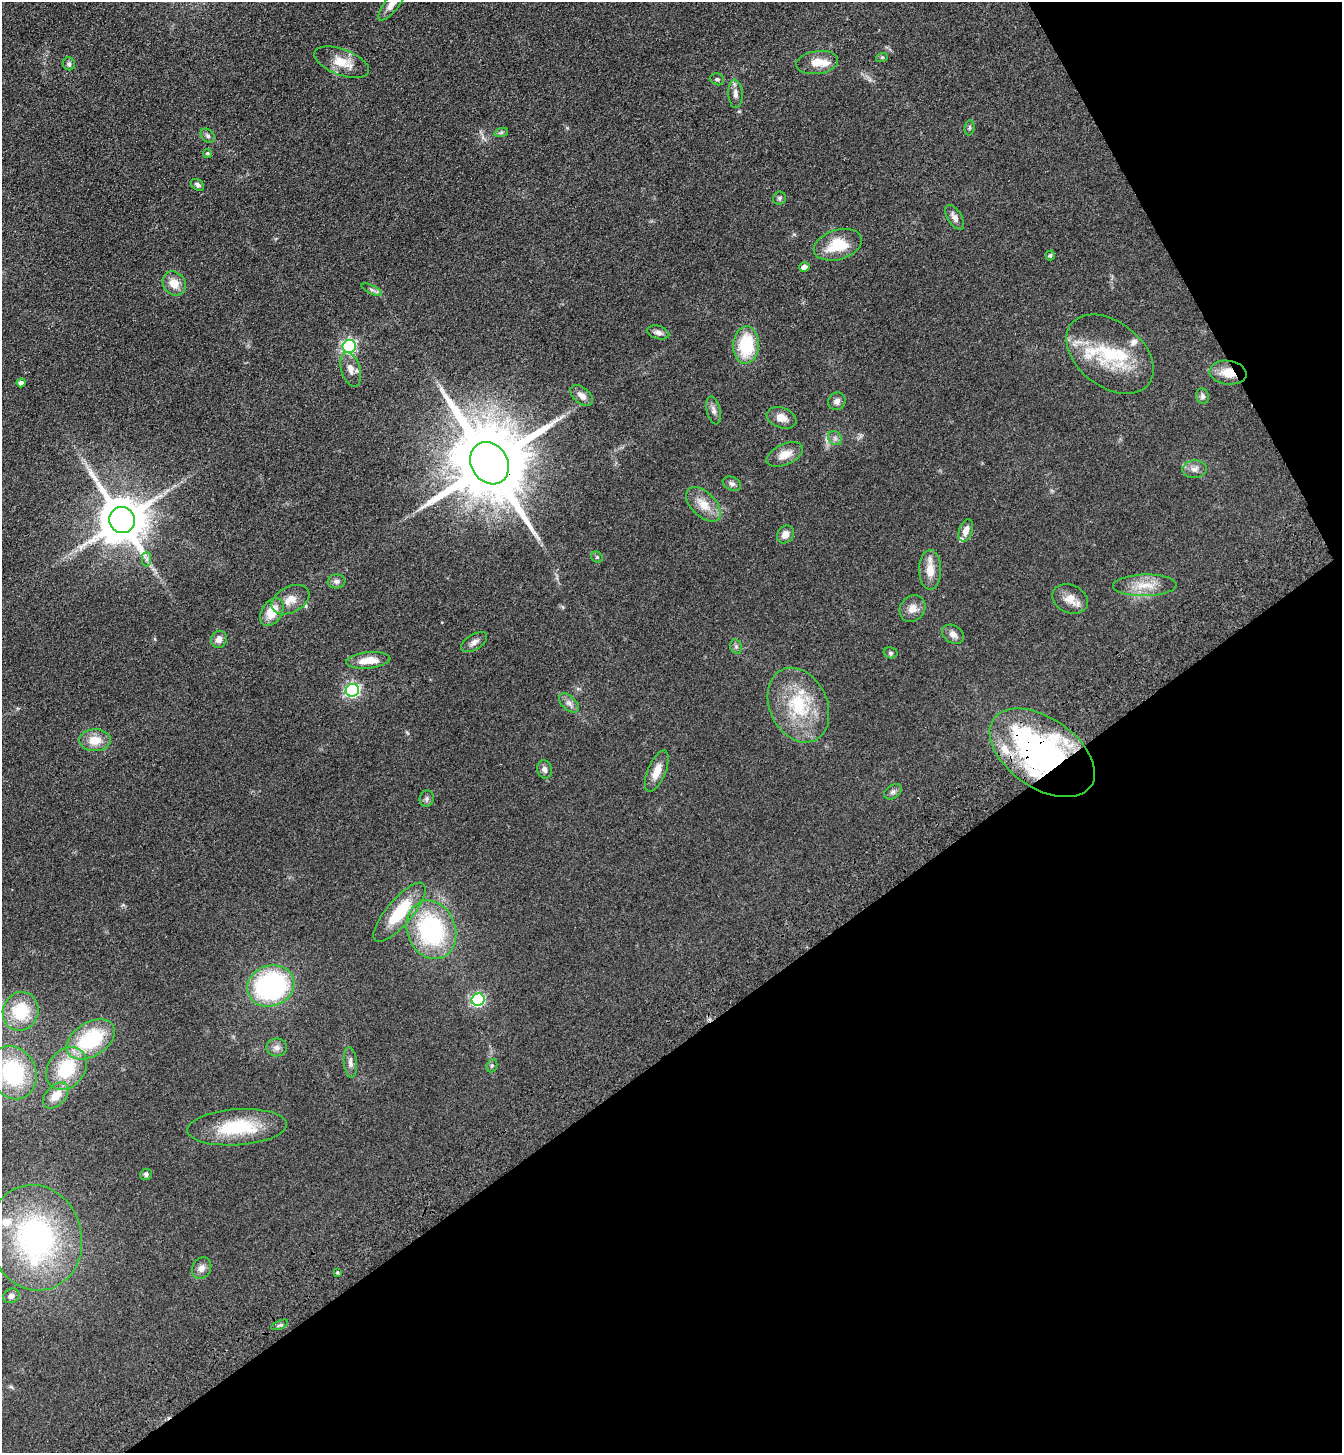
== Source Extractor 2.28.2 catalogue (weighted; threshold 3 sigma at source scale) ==
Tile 12 of 4 x 4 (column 4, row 3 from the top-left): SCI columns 4253-5592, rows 1557-3007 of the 5960 x 6014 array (HDU 1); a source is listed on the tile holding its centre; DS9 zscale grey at full resolution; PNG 1344 x 1455 px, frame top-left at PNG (2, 2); each listed source drawn as its Kron ellipse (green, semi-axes under 4 px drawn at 4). Shown black and unused: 33% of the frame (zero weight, under 3 of 4 exposures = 6% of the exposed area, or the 3 px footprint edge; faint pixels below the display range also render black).
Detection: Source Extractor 2.28.2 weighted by HDU 2 'WHT'; one run over the whole footprint, this tile lists its part. Background 0.07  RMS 0.0088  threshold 0.0395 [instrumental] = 3 sigma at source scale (4.5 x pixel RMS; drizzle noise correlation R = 1.50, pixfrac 1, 0.05/0.05 arcsec/px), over >= 5 px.
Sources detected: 92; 9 inside a brighter listed object's ellipse — not listed separately; the other 83 listed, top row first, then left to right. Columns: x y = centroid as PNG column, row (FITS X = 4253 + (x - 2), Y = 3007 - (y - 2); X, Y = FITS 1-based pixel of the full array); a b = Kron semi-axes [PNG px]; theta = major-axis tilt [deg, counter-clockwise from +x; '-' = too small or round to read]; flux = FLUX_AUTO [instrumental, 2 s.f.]
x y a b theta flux
393 2 22 7 53 9.7
882 57 6 3 18 1
342 62 29 13 -21 16
817 63 21 11 8 12
69 64 6 6 - 2.3
717 79 7 5 -23 1.6
735 94 14 7 -87 4.5
969 128 8 5 84 1.5
501 133 7 4 19 1.5
208 136 8 6 -45 2.1
207 153 4 4 - 1.3
197 185 7 5 -37 2.1
779 198 7 6 - 1.8
955 217 14 7 -58 4.7
838 245 25 15 17 26
1050 255 5 4 - 1.4
804 267 5 4 - 5.9
174 283 13 11 -52 11
372 290 11 3 -26 2
658 332 11 6 -15 3.3
746 345 19 13 87 44
349 346 7 6 - 160
1110 354 49 32 -38 58
351 369 18 9 -74 7.2
1228 373 19 12 -8 15
21 383 4 4 - 4
582 396 13 7 -39 5.6
1203 396 8 6 -73 2.4
837 401 9 8 - 3.9
714 410 14 7 -76 3.6
781 418 15 10 -21 7.4
835 438 8 6 -47 2.6
785 455 19 10 23 10
490 463 22 18 -58 12000
1194 469 12 9 5 4.7
732 484 9 6 -23 2.8
703 504 21 12 -45 14
122 520 13 12 - 4200
966 531 11 6 72 5.6
785 534 9 7 50 6.6
597 557 6 5 - 1.3
147 559 7 4 89 2.2
930 570 20 11 -89 12
337 581 9 7 5 3.3
1145 585 32 10 1 16
1070 599 18 14 -24 10
290 600 20 13 27 11
913 608 14 12 52 7.5
272 612 15 10 57 16
953 634 12 8 -34 4.9
219 639 9 8 - 4.9
474 642 14 7 32 4.1
736 647 7 5 -70 1.9
891 653 7 5 -14 1.5
368 660 22 8 6 14
352 690 7 6 - 180
569 703 12 7 -44 4
798 705 39 28 -64 52
95 740 16 11 1 13
1042 753 59 35 -35 250
545 769 9 7 -76 3.6
657 771 22 9 67 11
893 792 9 6 35 2.7
427 799 8 7 - 2.4
399 912 37 12 50 37
431 930 30 24 -69 110
271 986 24 20 19 150
478 1000 6 6 - 130
21 1011 19 17 69 37
91 1039 27 16 32 64
277 1047 10 9 - 4.1
350 1062 15 6 -84 4.2
492 1066 7 5 69 1.5
66 1069 23 18 52 44
13 1073 27 23 -67 77
56 1095 15 9 46 13
237 1127 50 18 4 48
146 1174 6 5 - 1.9
35 1238 53 46 -76 190
202 1268 11 9 60 5.3
337 1272 4 3 - 1
11 1296 8 7 - 3.9
280 1325 9 3 22 1.6
Overlapping masked pixels (flux is a lower limit): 3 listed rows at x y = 1228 373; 490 463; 1042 753
Isophote crosses this tile's border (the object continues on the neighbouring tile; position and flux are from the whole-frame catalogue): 2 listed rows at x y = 393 2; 13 1073